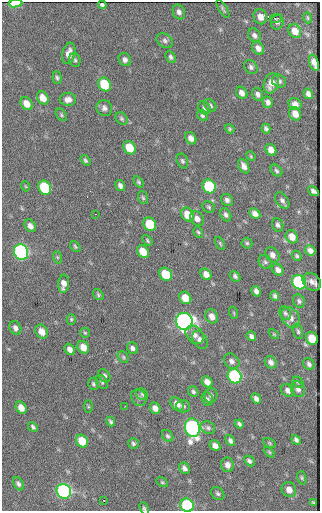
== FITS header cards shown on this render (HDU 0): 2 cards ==
NAXIS1  =                  318
NAXIS2  =                  509

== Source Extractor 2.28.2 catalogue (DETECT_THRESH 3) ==
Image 318 x 509 px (HDU 0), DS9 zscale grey, 1 PNG px = 1 image px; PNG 322 x 513 px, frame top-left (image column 1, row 509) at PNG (2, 2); each listed source drawn as its Kron ellipse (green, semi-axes under 4 px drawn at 4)
Background 41.8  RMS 5.1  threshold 15.2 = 3 sigma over >= 5 px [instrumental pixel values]
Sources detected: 158; all 158 listed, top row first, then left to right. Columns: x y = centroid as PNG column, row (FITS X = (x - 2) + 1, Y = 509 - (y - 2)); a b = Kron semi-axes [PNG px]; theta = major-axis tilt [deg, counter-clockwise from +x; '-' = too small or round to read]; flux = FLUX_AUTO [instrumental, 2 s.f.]
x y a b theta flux
15 3 7 4 6 8300
102 5 4 4 - 650
223 9 10 3 -59 560
179 12 7 6 - 1300
260 17 7 6 - 2200
276 18 6 4 12 710
308 18 5 4 - 400
277 22 7 6 - 920
295 31 7 6 - 3200
254 35 7 5 -59 1000
165 41 9 6 -36 970
258 48 7 5 -57 1700
69 53 11 6 78 2400
171 57 6 5 - 760
75 60 7 5 -75 660
125 60 7 6 - 1100
314 62 8 4 -71 2000
251 67 8 6 -50 950
57 78 6 4 -84 600
279 81 7 6 - 890
271 83 10 7 71 3600
105 84 7 6 - 15000
242 93 6 5 - 1500
258 94 7 5 -61 1100
308 94 5 4 - 1300
43 98 7 5 -57 3600
68 99 8 6 -1 1700
268 102 6 5 - 1200
26 104 7 5 -52 3200
295 104 7 5 -35 1700
210 105 7 5 -49 780
104 108 8 7 - 1300
204 108 7 5 -58 780
295 114 7 5 -60 2900
61 115 7 4 -53 540
202 116 6 5 - 640
121 119 7 5 -45 610
230 129 5 4 - 510
266 129 5 4 - 750
191 138 6 5 - 1700
130 148 7 5 -52 7900
271 150 6 5 - 2300
251 156 5 4 - 370
85 160 6 4 -56 570
182 161 7 5 -68 730
244 166 8 5 -61 1600
276 171 7 5 -46 680
139 182 6 4 -53 540
120 185 6 4 -59 1100
25 186 5 3 - 290
209 186 7 6 - 21000
45 188 7 6 - 18000
313 191 5 4 - 900
143 198 6 4 -72 540
227 200 6 5 - 1100
282 200 9 6 -54 1000
209 207 6 5 - 580
95 214 2 2 - 250
255 214 6 4 -46 1500
188 215 7 6 - 5400
226 215 7 5 -61 980
197 219 8 6 -47 1800
150 224 7 6 - 13000
278 225 7 5 -67 880
30 226 7 5 -53 1500
198 232 6 4 -60 520
292 237 7 5 -51 3100
147 241 6 4 -53 510
220 243 7 4 -63 460
247 243 5 5 - 540
75 247 6 4 -51 500
310 251 6 4 -50 1500
21 252 8 7 - 69000
143 252 7 5 -51 4600
272 255 8 6 -56 1700
297 256 5 4 - 480
57 257 6 4 -71 430
265 262 7 6 - 750
278 270 6 5 - 1500
166 274 7 6 - 9400
206 274 6 5 - 2200
235 276 6 4 -46 730
299 282 7 6 - 43000
312 282 10 8 -41 1500
64 284 9 5 86 2300
256 291 5 4 - 1200
98 295 6 4 -53 530
275 296 5 4 - 750
185 298 6 5 - 4500
299 301 7 5 -66 750
234 313 6 4 -72 370
285 313 7 5 -60 680
212 316 7 6 - 2400
291 318 11 8 -55 2400
71 319 5 4 - 470
184 321 8 8 - 120000
15 328 7 5 -62 1100
298 331 8 5 -72 610
42 332 7 6 - 3100
85 333 5 4 - 430
274 334 6 3 -44 340
195 335 10 7 -47 1900
251 336 5 4 - 970
312 338 7 5 -57 6800
200 340 10 7 -58 1700
83 347 6 5 - 3300
132 348 6 5 - 990
70 349 6 4 -53 1700
123 357 6 5 - 500
232 361 8 7 - 1300
271 362 7 5 -54 1400
309 364 6 5 - 860
104 376 7 5 -52 1000
235 376 7 6 - 45000
102 382 7 5 -59 620
207 382 6 5 - 2100
298 382 6 5 - 500
93 384 6 5 - 650
298 389 8 6 -58 1400
288 390 7 6 - 1600
193 392 5 5 - 690
142 394 6 5 - 610
211 395 7 6 - 800
139 398 9 7 -57 970
207 399 7 5 -71 730
256 399 5 4 - 1300
177 404 7 5 -44 2600
125 406 2 2 - 190
183 406 7 6 - 820
88 407 6 3 -89 360
21 408 6 5 - 2800
155 408 6 5 - 1900
111 421 5 3 - 600
239 424 4 3 - 630
33 427 5 4 - 720
192 428 9 7 -77 92000
208 428 7 6 - 860
168 436 6 5 - 680
296 440 5 4 - 800
82 441 7 5 -51 6900
230 441 6 4 -56 890
269 443 6 4 -28 450
133 444 5 5 - 700
215 446 6 5 - 1600
269 452 6 3 -46 420
249 461 6 4 -46 880
227 465 7 6 - 1600
184 468 6 5 - 1200
302 478 7 4 -72 500
162 482 6 4 -29 470
18 484 7 4 -59 880
289 490 8 7 - 2100
64 491 7 7 - 68000
218 494 7 5 -44 770
104 500 3 2 - 460
313 503 3 2 - 370
187 505 7 6 - 27000
144 508 6 4 -68 550
At the frame edge (FLAGS 8, measured only in part): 3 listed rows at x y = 15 3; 187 505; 144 508